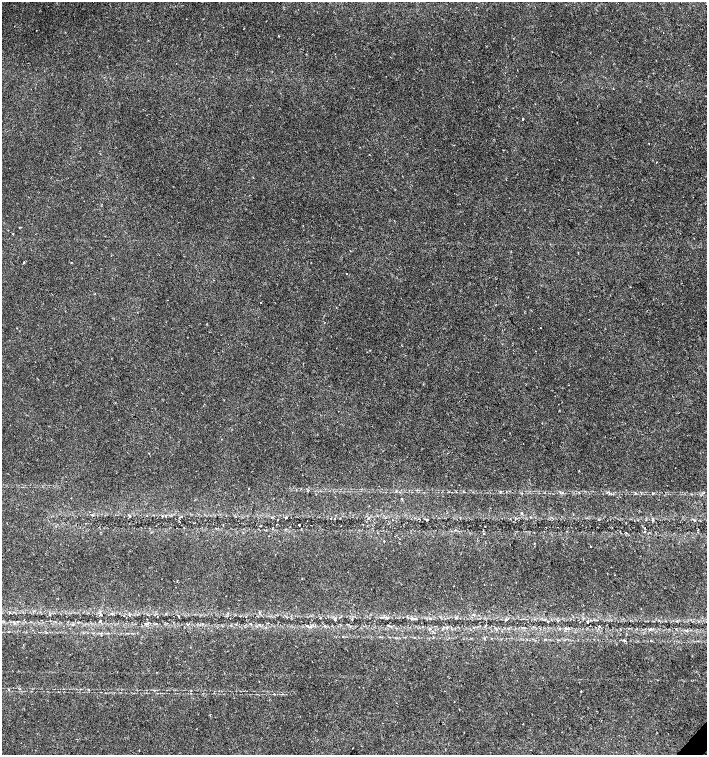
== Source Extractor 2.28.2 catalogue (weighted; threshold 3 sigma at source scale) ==
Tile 6 of 4 x 4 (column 2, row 2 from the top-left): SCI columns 1635-3043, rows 3013-4517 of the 6023 x 6029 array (HDU 1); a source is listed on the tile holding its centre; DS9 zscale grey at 2 x 2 block average (1 PNG px = mean of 2 x 2 image px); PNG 709 x 757 px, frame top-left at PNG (2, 2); no overlay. Shown black and unused: <1% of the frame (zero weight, under 2 of 3 exposures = <1% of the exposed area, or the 3 px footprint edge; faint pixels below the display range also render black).
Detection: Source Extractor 2.28.2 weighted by HDU 2 'WHT'; one run over the whole footprint, this tile lists its part. Background 0.0219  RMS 0.0034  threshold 0.0151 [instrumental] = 3 sigma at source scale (4.5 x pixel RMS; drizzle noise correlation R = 1.50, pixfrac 1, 0.0396/0.0396 arcsec/px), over >= 5 px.
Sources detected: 39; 1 cosmic-ray / hot-pixel residue — not listed; the other 38 listed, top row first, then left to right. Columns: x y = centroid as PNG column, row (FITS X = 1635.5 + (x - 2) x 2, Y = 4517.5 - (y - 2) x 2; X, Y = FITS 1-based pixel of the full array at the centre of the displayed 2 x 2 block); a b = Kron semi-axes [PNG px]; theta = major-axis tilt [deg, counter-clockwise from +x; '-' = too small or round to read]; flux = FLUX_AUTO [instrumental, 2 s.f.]
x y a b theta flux
522 119 3 2 - 0.7
656 162 2 2 - 1.9
13 234 2 2 - 0.58
24 262 2 2 - 0.87
346 274 2 2 - 0.55
261 303 2 2 - 0.32
540 328 2 2 - 0.29
579 471 2 2 - 0.34
500 492 3 2 - 0.59
562 492 3 2 - 0.57
636 493 3 2 - 0.66
401 498 2 2 - 0.57
522 513 3 2 - 0.73
130 516 3 2 - 0.57
166 516 3 2 - 0.39
286 518 4 2 - 0.54
277 520 2 2 - 0.71
427 520 3 2 - 0.68
307 521 2 2 - 0.5
455 530 3 2 - 0.57
698 530 2 2 - 0.31
590 546 2 2 - 1.5
302 578 2 2 - 0.47
157 616 2 2 - 0.29
335 619 3 2 - 1.2
352 619 3 2 - 0.56
413 619 3 2 - 0.73
100 621 3 2 - 0.7
548 622 2 2 - 0.41
588 623 2 2 - 0.46
590 626 2 2 - 0.54
599 626 2 2 - 0.83
310 627 4 2 - 0.89
686 630 3 3 - 0.79
624 640 3 3 - 0.68
8 689 3 2 - 0.68
581 691 2 2 - 1.1
523 724 2 2 - 0.27
Diffuse or blended objects may show on this block-average render without a row.